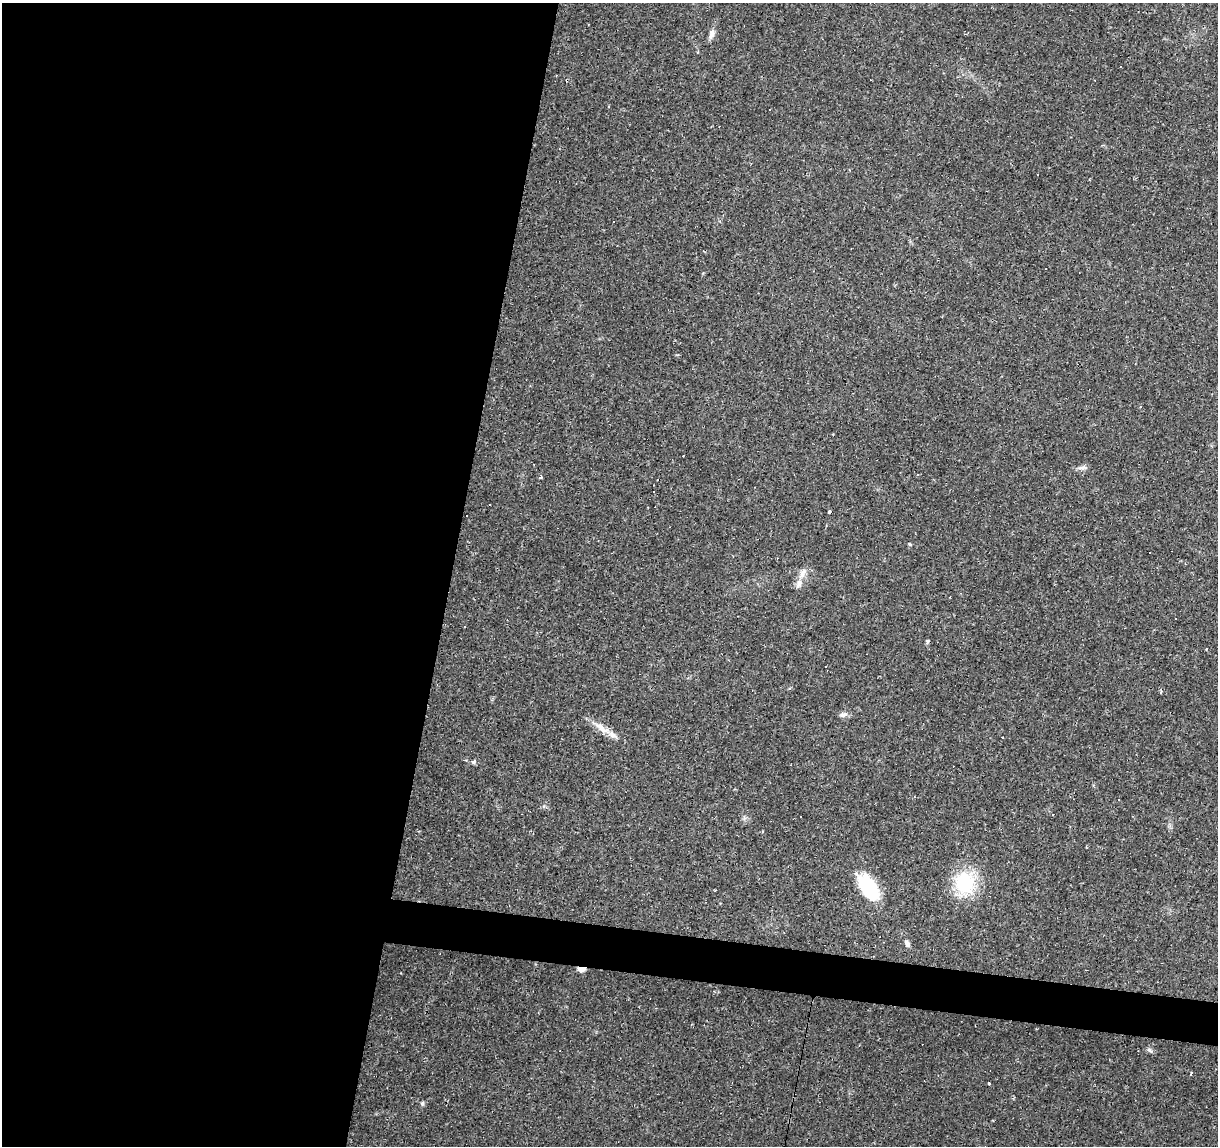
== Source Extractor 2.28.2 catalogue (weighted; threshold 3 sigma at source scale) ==
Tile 5 of 4 x 4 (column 1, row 2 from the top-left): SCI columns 5-1220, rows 2569-3712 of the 4869 x 5077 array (HDU 1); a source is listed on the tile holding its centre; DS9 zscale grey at full resolution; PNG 1220 x 1148 px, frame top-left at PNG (2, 3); no overlay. Shown black and unused: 40% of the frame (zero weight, under 2 of 3 exposures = <1% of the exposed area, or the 3 px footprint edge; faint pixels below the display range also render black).
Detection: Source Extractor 2.28.2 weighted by HDU 2 'WHT'; one run over the whole footprint, this tile lists its part. Background 0.0556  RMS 0.0046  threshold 0.0207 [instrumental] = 3 sigma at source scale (4.5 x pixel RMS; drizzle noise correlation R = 1.50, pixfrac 1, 0.0396/0.0396 arcsec/px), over >= 5 px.
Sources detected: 53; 26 cosmic-ray / hot-pixel residue — not listed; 2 inside a brighter listed object's ellipse — not listed separately; the other 25 listed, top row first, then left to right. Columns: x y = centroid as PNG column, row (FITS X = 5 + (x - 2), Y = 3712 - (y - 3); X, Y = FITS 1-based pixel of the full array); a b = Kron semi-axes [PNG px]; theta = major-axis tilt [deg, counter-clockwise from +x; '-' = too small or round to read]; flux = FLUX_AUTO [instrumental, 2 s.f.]
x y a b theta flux
711 34 13 7 72 2.3
770 110 3 2 - 0.43
613 222 2 2 - 0.35
1082 468 11 5 3 1.6
918 474 3 3 - 0.44
540 477 5 3 - 0.59
829 512 4 3 - 0.8
467 515 2 2 - 0.45
802 574 16 6 63 3.1
1175 618 2 2 - 0.31
464 627 2 2 - 0.37
927 641 4 3 - 1.2
1160 692 4 3 - 0.5
843 714 10 7 12 1.7
601 727 20 8 -39 4.9
474 762 7 5 23 0.9
1119 799 3 2 - 0.31
801 817 3 2 - 0.3
965 883 21 20 - 29
869 887 29 15 -57 29
907 944 9 5 -56 1.5
581 969 8 5 4 2.9
1149 1050 8 5 -28 1.1
989 1083 3 3 - 0.58
422 1103 6 5 - 0.78
Overlapping masked pixels (flux is a lower limit): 1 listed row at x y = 581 969